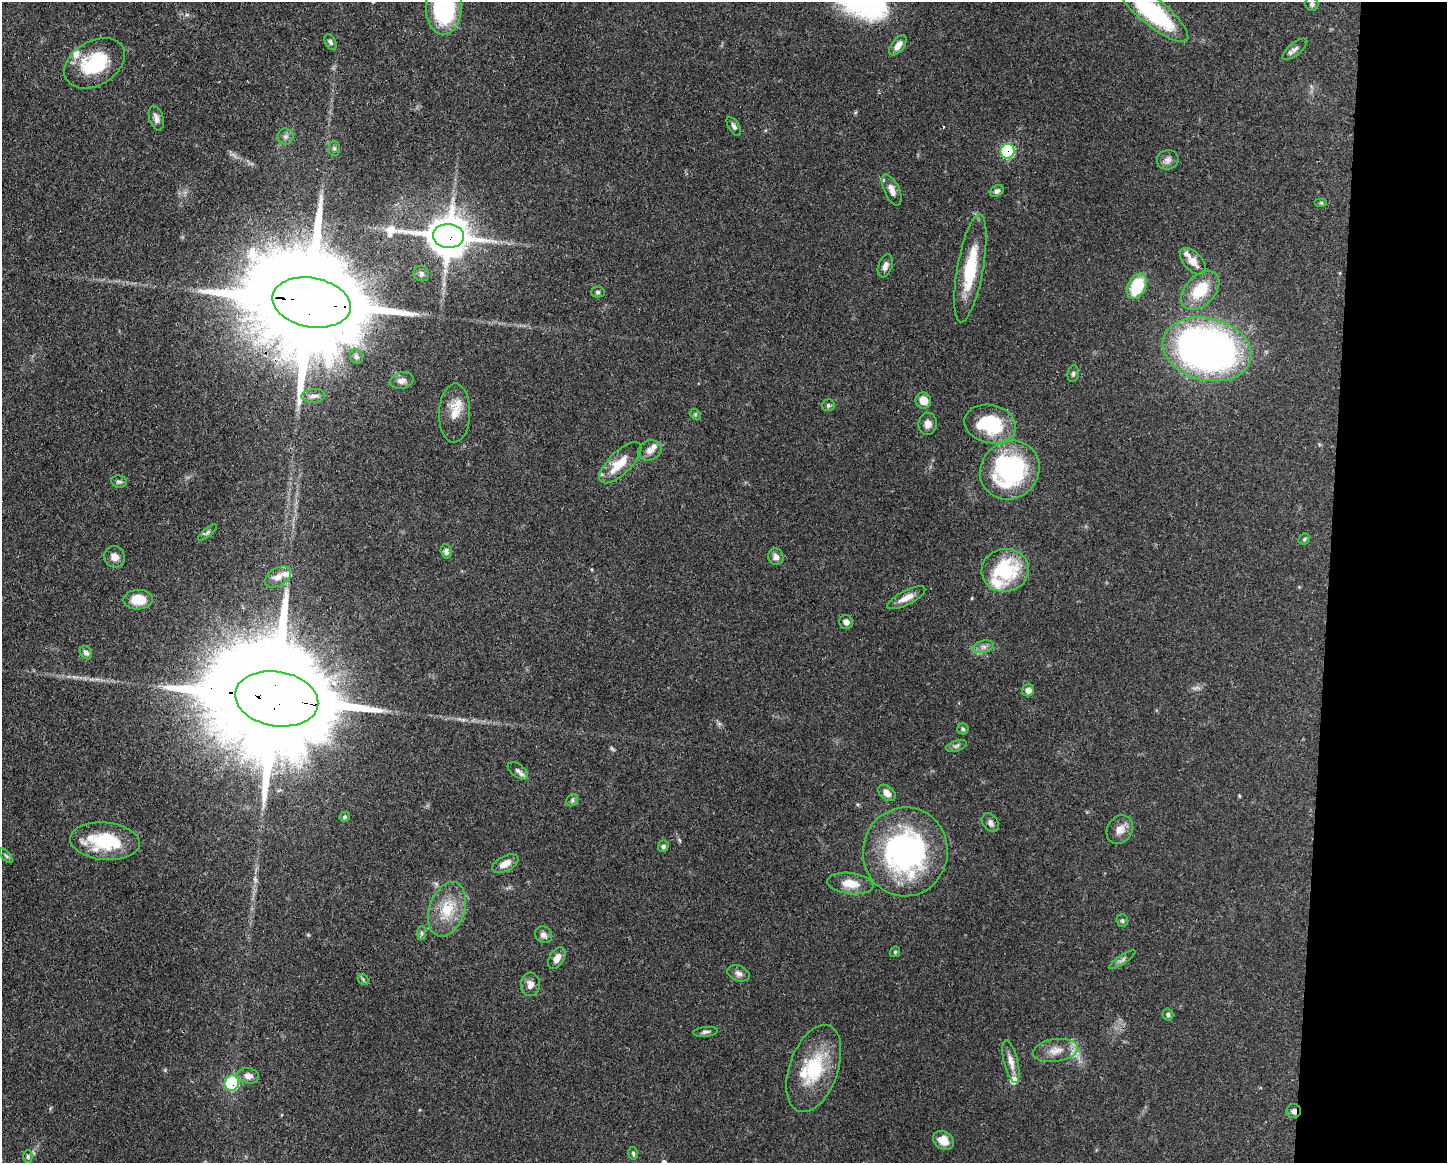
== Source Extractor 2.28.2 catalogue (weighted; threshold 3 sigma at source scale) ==
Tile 9 of 3 x 4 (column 3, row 3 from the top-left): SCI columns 3002-4446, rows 1167-2327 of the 4670 x 4657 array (HDU 1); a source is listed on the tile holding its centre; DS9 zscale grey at full resolution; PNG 1449 x 1165 px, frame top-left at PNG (2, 2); each listed source drawn as its Kron ellipse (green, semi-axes under 4 px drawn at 4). Shown black and unused: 8% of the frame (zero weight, under 3 of 4 exposures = <1% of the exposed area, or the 3 px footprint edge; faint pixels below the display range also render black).
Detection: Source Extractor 2.28.2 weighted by HDU 2 'WHT'; one run over the whole footprint, this tile lists its part. Background 0.0551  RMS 0.0033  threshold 0.0148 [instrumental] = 3 sigma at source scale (4.5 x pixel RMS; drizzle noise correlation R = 1.50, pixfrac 1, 0.05/0.05 arcsec/px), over >= 5 px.
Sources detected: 104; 2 too faint to see at this stretch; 4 inside a brighter object's white glare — neither listed nor drawn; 9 inside a brighter listed object's ellipse — not listed separately; the other 89 listed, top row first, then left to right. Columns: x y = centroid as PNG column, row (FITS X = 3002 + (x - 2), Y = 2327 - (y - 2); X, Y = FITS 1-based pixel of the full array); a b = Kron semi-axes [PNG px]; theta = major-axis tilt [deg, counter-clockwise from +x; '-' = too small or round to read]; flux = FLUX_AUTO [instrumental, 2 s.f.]
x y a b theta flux
1312 4 7 6 - 0.84
444 7 28 18 90 38
1153 12 44 13 -40 41
331 42 9 5 -63 0.8
898 45 12 6 52 2.7
1295 49 15 6 38 1.5
95 63 32 22 31 20
156 118 13 7 -73 1.7
734 126 11 5 -58 0.99
285 136 8 8 - 1.2
334 149 7 5 -89 0.73
1008 151 7 7 - 25
1168 160 11 9 23 1.7
892 190 16 7 -65 2.6
997 191 7 5 28 1.1
1321 203 6 4 0 0.45
448 236 15 12 -5 1100
1193 261 16 9 -47 3.8
885 266 12 7 70 1.7
970 268 55 13 80 17
421 274 8 7 - 0.99
1137 286 13 8 62 16
1200 290 23 14 46 11
598 292 7 5 -1 0.69
311 302 40 24 -10 12000
1207 349 45 31 -13 190
356 356 7 6 - 0.94
1073 374 8 5 80 0.82
402 381 12 8 14 1.8
313 396 12 6 2 1.5
923 400 8 7 - 3.9
828 405 6 6 - 0.64
455 413 29 15 88 6.3
695 414 6 4 -46 0.51
928 424 11 9 82 2
990 424 26 19 -12 20
650 450 12 10 22 2
620 463 27 11 44 7.1
1010 470 31 28 40 50
119 482 8 6 -10 0.81
207 532 11 4 40 0.82
1304 539 6 5 - 0.52
446 551 7 5 -75 1.1
115 557 11 10 - 2.2
776 557 8 7 - 1.7
1005 570 24 21 8 24
278 577 14 8 31 2.4
906 598 21 7 27 3.3
138 600 14 10 1 6.5
846 622 7 7 - 1.7
983 647 11 6 12 1.5
86 653 7 5 -52 1.1
1028 690 6 6 - 1.9
277 699 42 27 -10 14000
963 729 5 5 - 0.62
956 746 11 5 18 0.94
518 771 12 6 -37 1.4
887 793 10 6 -40 2.6
572 800 6 5 - 0.67
345 817 5 4 - 0.47
990 823 10 7 -55 1.4
1120 830 15 12 55 3
105 841 35 19 -5 20
663 846 6 5 - 0.75
905 852 44 42 83 76
6 856 9 4 -48 0.61
505 864 14 7 26 3.2
850 884 23 10 -7 5.7
447 909 28 17 71 10
1122 921 6 5 - 0.59
422 933 7 4 -90 0.7
544 935 9 8 - 1.5
895 952 6 4 45 0.45
557 958 12 7 60 2.6
1122 960 16 4 33 1.1
739 973 11 7 -20 1.5
363 979 6 4 -47 0.59
530 984 11 9 88 2.2
1168 1014 6 5 - 0.63
706 1032 12 5 7 0.91
1056 1050 22 11 9 4.5
1011 1062 22 7 -76 2.8
814 1069 45 24 71 20
248 1076 11 7 -9 2.1
232 1083 8 7 - 22
1294 1111 7 7 - 1.4
943 1140 11 8 -32 4.1
633 1153 6 4 -76 0.66
28 1157 6 4 90 0.47
Overlapping masked pixels (flux is a lower limit): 6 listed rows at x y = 1008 151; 448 236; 311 302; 277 699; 232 1083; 1294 1111
Isophote crosses this tile's border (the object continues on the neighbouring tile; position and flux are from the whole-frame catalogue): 2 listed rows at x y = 444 7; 1153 12